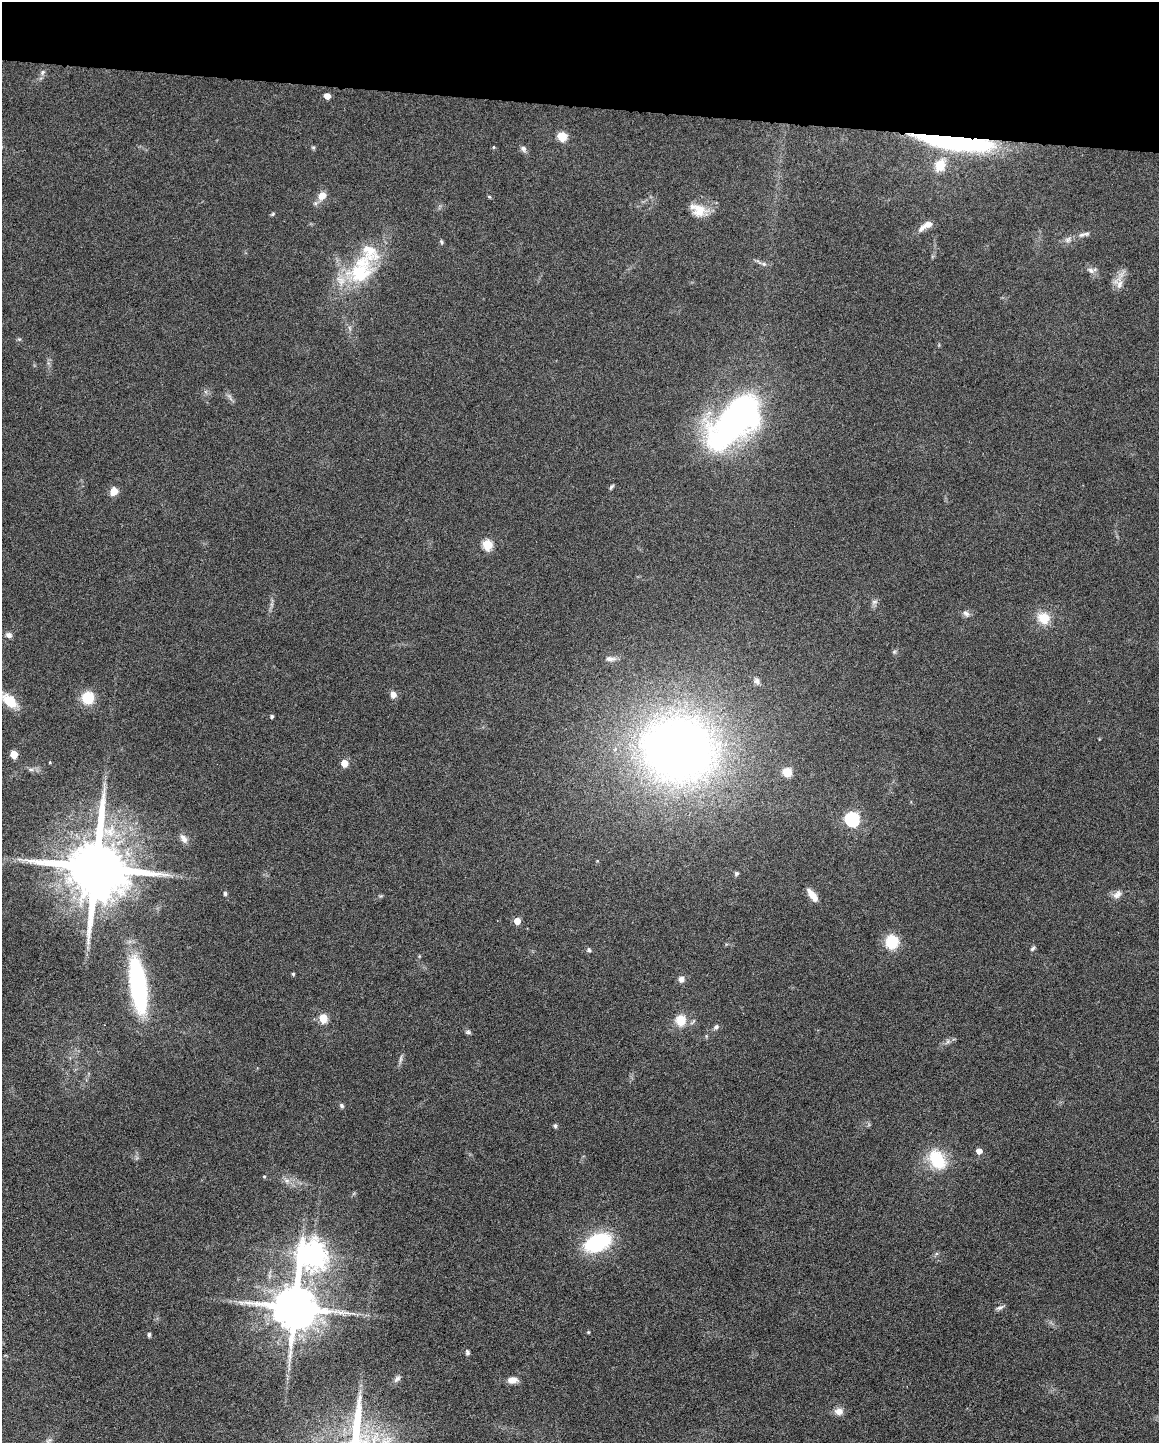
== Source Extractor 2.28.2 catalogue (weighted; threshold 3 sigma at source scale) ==
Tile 2 of 4 x 3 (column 2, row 1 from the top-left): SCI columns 1160-2316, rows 3102-4542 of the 4630 x 4648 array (HDU 1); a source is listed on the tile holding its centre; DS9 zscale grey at full resolution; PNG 1161 x 1445 px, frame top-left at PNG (2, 2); no overlay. Shown black and unused: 7% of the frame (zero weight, under 4 of 8 exposures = <1% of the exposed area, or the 3 px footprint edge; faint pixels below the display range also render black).
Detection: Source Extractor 2.28.2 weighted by HDU 2 'WHT'; one run over the whole footprint, this tile lists its part. Background 0.0691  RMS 0.0048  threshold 0.0198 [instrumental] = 3 sigma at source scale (4.09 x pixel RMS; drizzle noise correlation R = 1.36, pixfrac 0.8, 0.05/0.05 arcsec/px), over >= 5 px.
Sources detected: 83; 1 inside a brighter object's white glare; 1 long thin detection or spike segment (spike, bleed or trail) — not listed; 2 inside a brighter listed object's ellipse — not listed separately; the other 79 listed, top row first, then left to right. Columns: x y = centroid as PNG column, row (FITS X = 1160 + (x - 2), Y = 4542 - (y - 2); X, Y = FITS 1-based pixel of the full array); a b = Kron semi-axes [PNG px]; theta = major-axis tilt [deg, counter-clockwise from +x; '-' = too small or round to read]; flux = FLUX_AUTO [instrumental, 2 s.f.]
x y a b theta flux
42 72 8 5 57 1.2
327 96 5 4 - 4.6
562 136 5 5 - 19
947 139 63 13 -10 120
493 147 4 4 - 0.48
313 148 5 5 - 0.64
523 149 9 7 -51 1.5
940 165 15 13 70 8.4
322 196 12 10 46 4.2
489 197 4 4 - 0.54
698 210 23 16 -27 8
273 214 6 4 87 0.52
926 225 20 7 32 4.3
1082 235 10 6 19 1.7
1068 240 9 7 39 1.8
441 242 6 4 -69 0.68
764 264 7 5 -2 1.1
1091 270 13 7 2 2.1
360 273 41 27 15 29
1119 283 18 12 -70 4.5
734 422 74 36 44 130
611 487 8 3 45 0.75
114 491 8 7 - 4.9
487 545 6 5 - 26
874 602 9 5 6 1.2
966 613 10 7 -41 1.7
1043 618 16 14 -38 7.9
9 635 8 6 -32 1.7
894 652 6 5 - 0.73
610 659 14 6 -3 2
757 681 9 8 - 1.7
393 695 8 7 - 2.4
88 698 13 12 - 11
10 701 21 12 -41 11
272 716 4 4 - 0.98
678 749 53 46 -8 440
14 754 5 5 - 11
50 762 3 3 - 0.37
344 763 5 5 - 7.1
31 769 7 4 -1 1
787 772 10 9 - 5.1
852 819 6 6 - 89
184 838 13 7 -56 2.5
597 861 5 3 - 0.36
96 868 17 15 -88 4700
736 874 6 5 - 0.79
225 894 6 4 -88 0.77
1117 894 13 9 44 2.7
812 895 15 6 -53 5.4
517 921 5 5 - 6.6
892 942 15 13 85 12
1032 949 7 5 45 0.84
589 950 6 5 - 0.92
293 974 4 4 - 0.61
681 979 7 7 - 2
138 985 53 15 -82 70
323 1018 5 5 - 16
681 1020 14 13 - 7.2
716 1027 8 6 28 1.1
468 1032 8 5 -10 0.92
948 1041 7 4 72 0.87
401 1058 11 4 81 1.3
342 1106 7 5 -49 0.94
555 1126 6 5 - 0.74
979 1151 4 4 - 3.8
937 1159 25 17 -56 18
264 1176 5 3 - 0.45
287 1181 7 6 - 1.6
597 1242 21 12 24 46
312 1254 10 9 - 520
241 1302 11 4 -1 1.7
1000 1307 12 5 25 1.3
295 1308 12 12 - 2400
588 1332 4 4 - 0.45
149 1334 5 4 - 1.1
467 1352 7 5 -66 1
397 1379 11 6 41 1.4
512 1380 11 8 3 3.4
839 1411 10 8 6 3.3
Overlapping masked pixels (flux is a lower limit): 1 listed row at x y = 947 139